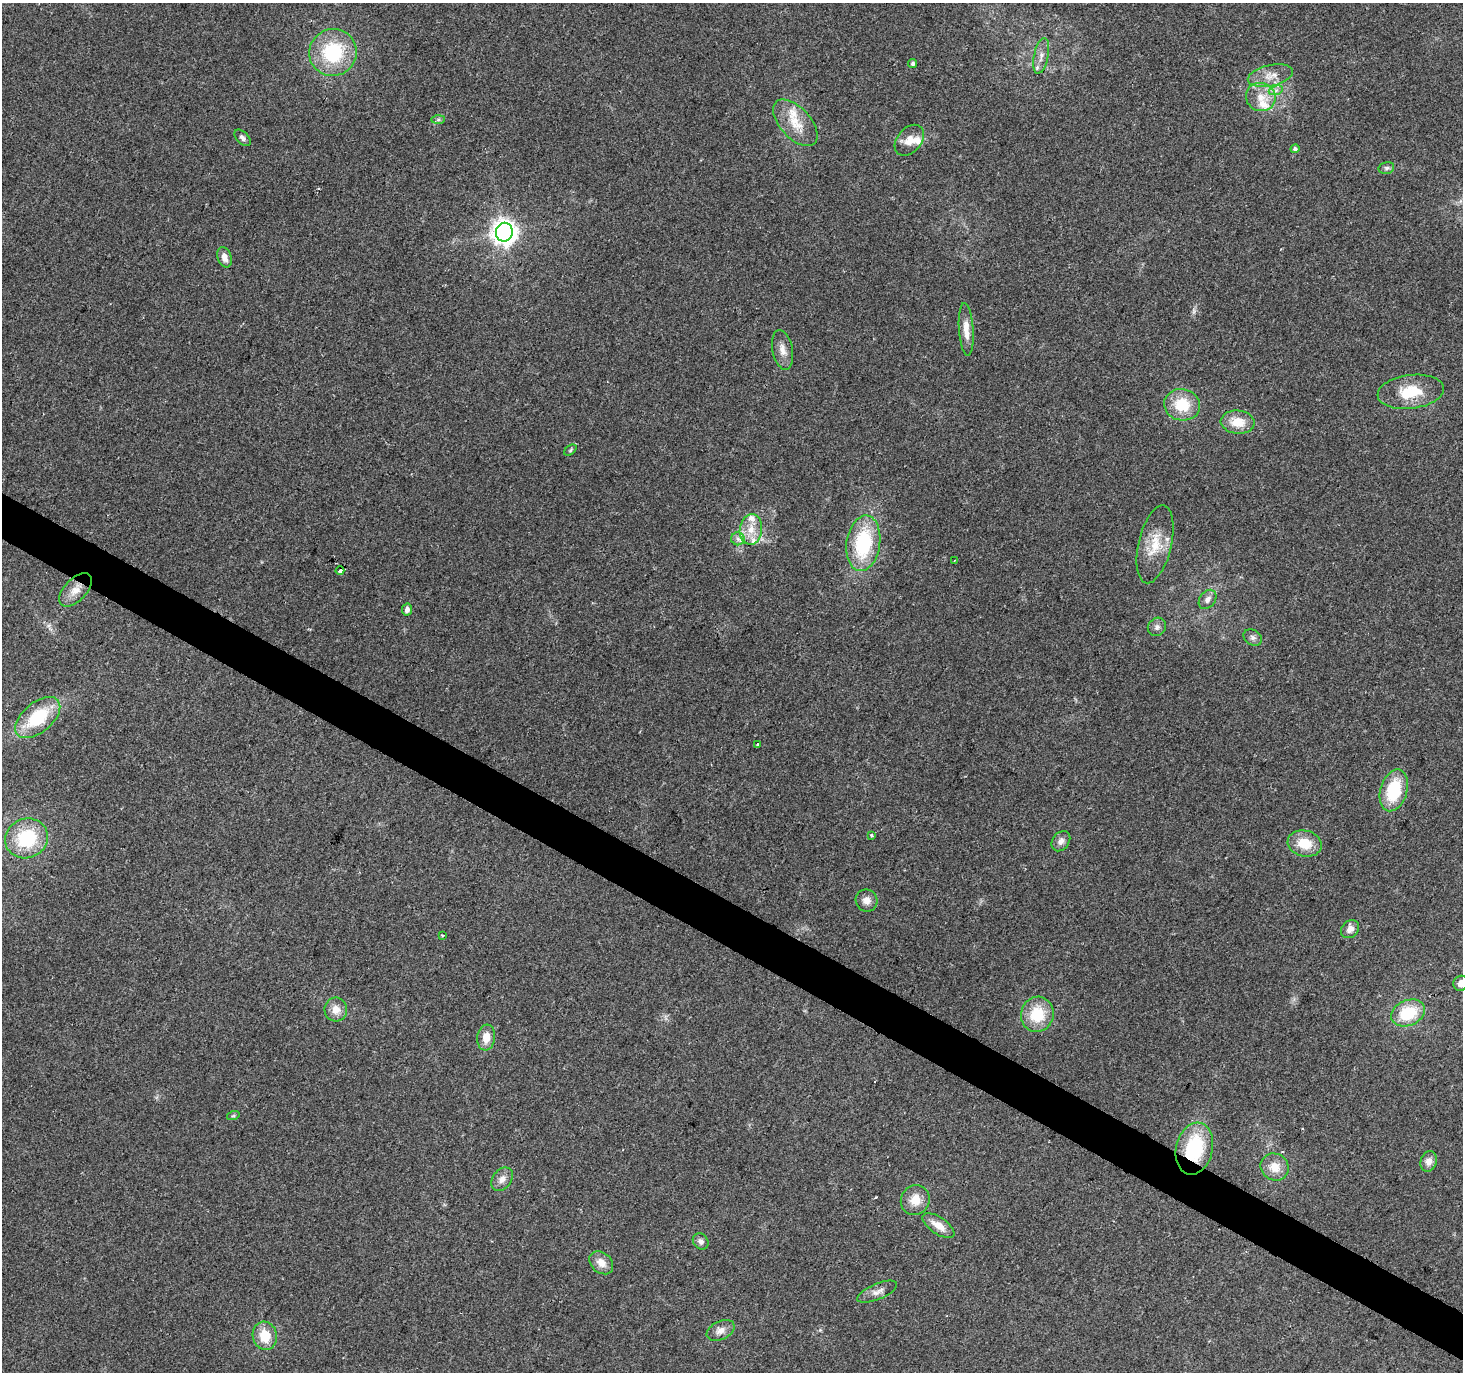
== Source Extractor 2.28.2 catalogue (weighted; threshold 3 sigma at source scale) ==
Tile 6 of 4 x 4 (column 2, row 2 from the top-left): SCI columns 1462-2922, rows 2931-4300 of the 5851 x 5929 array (HDU 1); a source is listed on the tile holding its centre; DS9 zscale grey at full resolution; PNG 1465 x 1374 px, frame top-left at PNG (2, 3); each listed source drawn as its Kron ellipse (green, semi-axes under 4 px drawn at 4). Shown black and unused: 3% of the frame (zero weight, under 2 of 3 exposures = <1% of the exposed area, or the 3 px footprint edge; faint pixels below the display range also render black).
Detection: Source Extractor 2.28.2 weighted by HDU 2 'WHT'; one run over the whole footprint, this tile lists its part. Background 0.1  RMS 0.0076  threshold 0.0341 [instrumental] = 3 sigma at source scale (4.5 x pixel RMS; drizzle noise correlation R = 1.50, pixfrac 1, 0.0396/0.0396 arcsec/px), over >= 5 px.
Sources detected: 65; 2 cosmic-ray / hot-pixel residue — neither listed nor drawn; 5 inside a brighter listed object's ellipse — not listed separately; the other 58 listed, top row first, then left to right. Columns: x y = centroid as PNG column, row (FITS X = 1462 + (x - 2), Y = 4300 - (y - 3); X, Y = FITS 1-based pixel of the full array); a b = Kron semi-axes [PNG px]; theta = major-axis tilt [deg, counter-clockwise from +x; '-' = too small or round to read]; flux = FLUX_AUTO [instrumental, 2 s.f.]
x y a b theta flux
333 52 24 23 - 52
1041 56 18 7 79 6.5
913 63 4 4 - 1.8
1270 76 23 10 12 10
1276 90 7 4 19 2.1
1261 97 15 14 - 12
438 120 7 4 1 1.5
795 123 28 15 -48 17
242 138 10 5 -46 2.7
909 140 17 12 49 9.6
1295 149 4 4 - 1.8
1386 168 8 6 14 1.9
504 232 9 8 - 760
224 257 10 7 -72 5.4
966 329 26 7 -86 9.6
783 350 20 10 -78 7
1411 392 33 17 7 26
1182 405 18 15 -10 24
1238 422 17 11 -5 15
570 450 7 4 38 1.1
751 529 15 11 82 11
738 539 7 6 - 2.9
863 543 28 17 81 57
1155 544 40 16 77 22
954 561 3 2 - 0.57
340 571 4 3 - 21
76 590 20 11 46 10
1207 599 11 7 52 3.5
407 610 6 5 - 3.2
1157 627 10 8 46 3
1253 638 10 7 -32 2.9
38 718 26 15 40 39
758 744 3 3 - 3.4
1394 790 21 13 74 36
871 835 3 3 - 2.3
26 838 22 19 24 45
1061 841 11 8 53 4
1305 843 17 13 -14 17
866 900 11 11 - 5.5
1350 929 10 8 48 5
443 935 3 3 - 0.77
1461 983 7 7 - 4.4
336 1009 12 11 - 7.7
1408 1013 17 12 23 30
1037 1014 18 16 72 26
486 1038 13 9 83 8.7
233 1116 6 4 18 1
1194 1149 26 18 77 52
1429 1161 10 8 75 4.8
1275 1167 14 13 - 11
502 1179 13 9 54 5.3
915 1200 15 14 - 11
938 1225 18 8 -34 9.5
701 1241 9 7 -52 3
601 1263 13 10 -41 7.5
877 1292 21 8 23 5.6
721 1330 15 9 25 5.5
265 1336 14 12 -81 17
Overlapping masked pixels (flux is a lower limit): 3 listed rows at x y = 340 571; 76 590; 1194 1149
Isophote crosses this tile's border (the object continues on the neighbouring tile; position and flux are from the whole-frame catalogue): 1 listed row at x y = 1461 983